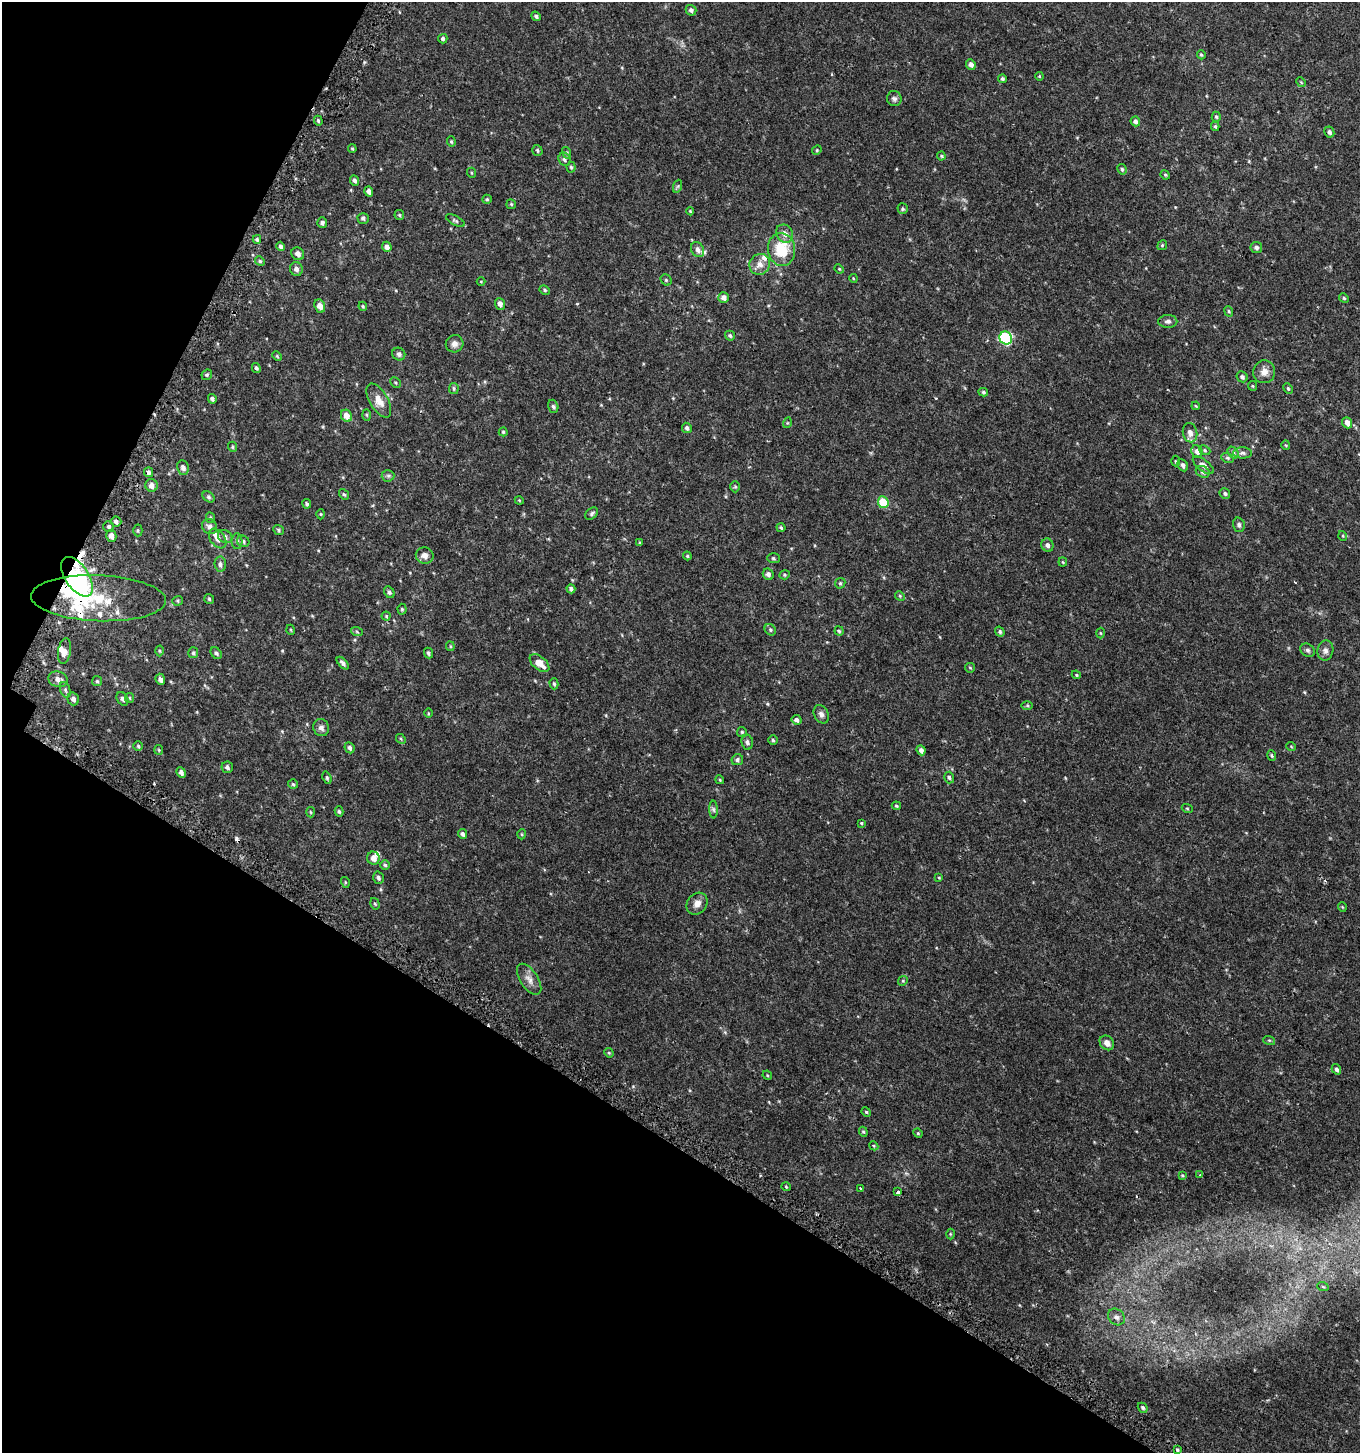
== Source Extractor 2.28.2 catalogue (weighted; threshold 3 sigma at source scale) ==
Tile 9 of 4 x 4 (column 1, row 3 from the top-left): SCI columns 321-1678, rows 1512-2962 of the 6001 x 5912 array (HDU 1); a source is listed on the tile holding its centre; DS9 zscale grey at full resolution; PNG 1362 x 1455 px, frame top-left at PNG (2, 2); each listed source drawn as its Kron ellipse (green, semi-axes under 4 px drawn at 4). Shown black and unused: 28% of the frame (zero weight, under 2 of 3 exposures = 3% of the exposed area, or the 3 px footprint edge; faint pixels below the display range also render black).
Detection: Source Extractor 2.28.2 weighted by HDU 2 'WHT'; one run over the whole footprint, this tile lists its part. Background 0.0457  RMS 0.0076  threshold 0.034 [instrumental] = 3 sigma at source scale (4.5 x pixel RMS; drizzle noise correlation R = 1.50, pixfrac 1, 0.0396/0.0396 arcsec/px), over >= 5 px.
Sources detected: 241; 3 inside a brighter object's white glare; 2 cosmic-ray / hot-pixel residue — neither listed nor drawn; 9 inside a brighter listed object's ellipse — not listed separately; the other 227 listed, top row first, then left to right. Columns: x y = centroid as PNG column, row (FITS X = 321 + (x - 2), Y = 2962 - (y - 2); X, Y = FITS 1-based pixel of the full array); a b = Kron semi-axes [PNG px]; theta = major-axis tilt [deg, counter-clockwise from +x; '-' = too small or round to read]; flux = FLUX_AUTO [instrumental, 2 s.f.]
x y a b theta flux
691 10 5 5 - 2
536 16 5 4 - 1.4
443 39 5 4 - 1.6
1201 55 5 4 - 0.8
971 65 5 4 - 2.7
1039 76 4 3 - 0.57
1002 79 4 4 - 1.2
1301 82 5 4 - 0.76
894 99 7 7 - 1.9
1216 117 5 4 - 0.99
318 121 5 4 - 1.1
1135 121 5 4 - 2.1
1215 126 4 3 - 1.1
1329 132 6 5 - 1.8
451 142 5 4 - 0.97
352 149 4 3 - 0.79
537 150 5 5 - 1.1
817 150 5 4 - 0.7
567 153 6 4 -72 0.93
941 156 4 4 - 0.79
564 159 7 5 -63 1.7
571 167 5 4 - 0.95
1122 169 5 4 - 1.2
472 173 5 3 - 0.6
1165 175 5 4 - 0.81
355 180 6 4 -66 1.7
678 186 7 4 71 1
369 191 5 4 - 2.4
487 199 5 4 - 0.87
511 204 5 5 - 0.91
903 209 5 5 - 1
690 211 4 4 - 0.73
399 215 5 5 - 0.96
363 218 5 5 - 1.6
455 221 10 4 -28 1.4
322 223 5 5 - 1.5
784 234 9 8 - 4.3
257 239 4 3 - 0.99
1162 245 5 4 - 0.83
280 246 5 4 - 1.5
387 247 5 4 - 2.8
1256 248 6 5 - 2
781 249 16 13 -84 24
697 250 8 6 -61 3.1
298 254 7 6 - 2.8
260 261 5 4 - 1.1
760 264 11 10 - 4.7
296 269 7 6 - 2.6
839 269 5 4 - 0.66
853 278 4 3 - 0.61
666 280 6 5 - 1.1
481 282 4 3 - 0.51
545 290 5 3 - 0.87
724 298 5 5 - 3.3
1344 298 5 4 - 0.94
500 304 6 5 - 3
320 306 7 5 -67 5.4
363 306 4 4 - 0.71
1229 311 5 4 - 0.99
1168 321 9 6 1 2.3
730 336 5 5 - 1.3
1006 338 7 6 - 76
455 344 9 8 - 3.1
399 354 7 6 - 1.8
277 356 5 3 - 0.72
256 368 5 3 - 1.3
1264 372 11 11 - 4.9
207 375 6 5 - 0.99
1242 377 6 5 - 1.8
395 383 6 4 -45 0.89
1252 386 5 4 - 0.76
454 388 5 5 - 1.1
1288 388 5 4 - 0.89
983 392 5 4 - 1.1
212 399 5 4 - 1.6
379 401 19 9 -60 7.7
553 406 7 5 -72 1.4
1196 406 4 3 - 0.55
366 415 5 3 - 0.76
346 416 6 5 - 5.2
787 423 5 3 - 0.59
1347 423 6 5 - 4.5
687 428 5 5 - 1.8
503 432 4 4 - 0.9
1190 433 10 7 -77 4.2
1286 445 4 4 - 0.74
232 447 5 4 - 0.91
1205 450 6 4 -24 0.96
1197 451 6 5 - 2.9
1233 453 6 4 -51 1.3
1243 453 9 5 0 2
1227 458 6 4 -21 1
1175 461 5 3 - 0.73
1183 465 6 5 - 2.2
1203 465 12 5 -38 3.7
183 468 7 6 - 2.6
148 472 5 4 - 1.7
1203 472 7 5 -27 1.8
388 476 6 6 - 1.4
152 485 6 6 - 3.8
735 487 6 5 - 0.93
1225 493 5 5 - 1.3
344 494 6 4 -51 1
208 497 7 5 -40 1.2
519 500 4 3 - 0.57
883 502 6 5 - 22
307 504 5 4 - 1.2
321 514 5 3 - 0.65
592 514 7 5 42 1.4
210 518 5 4 - 1
116 521 5 5 - 2
1239 525 7 5 -75 1.6
109 526 5 5 - 1.3
210 527 8 7 - 3.4
781 528 5 3 - 0.95
138 530 6 4 -88 0.99
279 530 6 4 -42 0.95
111 536 6 5 - 4
1343 536 5 3 - 0.59
225 537 7 6 - 1.9
218 539 11 7 -54 4.5
237 541 8 5 -88 1.8
243 541 6 5 - 1.5
640 543 4 3 - 0.71
1047 545 7 6 - 2.5
425 555 9 8 - 3.5
687 556 4 3 - 0.82
773 558 6 5 - 1
1063 562 4 4 - 0.77
220 564 7 5 -83 2
768 574 6 5 - 2.2
785 575 5 4 - 0.85
77 577 22 11 -56 66
840 583 6 5 - 1
571 589 4 3 - 1.7
389 592 6 5 - 1.4
900 596 5 4 - 0.81
98 598 68 23 -2 44
209 599 5 5 - 0.98
178 601 5 5 - 0.91
402 609 5 4 - 1
386 616 4 4 - 0.86
291 630 5 3 - 0.61
770 630 6 5 - 1.2
839 631 5 4 - 0.94
357 632 6 3 -20 0.79
1000 632 5 4 - 1.2
1100 633 5 3 - 0.59
450 646 5 4 - 0.78
1308 650 8 6 -35 1.8
1325 650 10 8 79 2.7
65 651 13 6 80 4.3
160 651 5 3 - 0.73
193 653 5 5 - 1.1
216 653 6 5 - 1.6
428 653 5 4 - 1.4
343 663 8 4 -46 1.9
539 663 11 6 -39 8.5
970 668 5 4 - 0.74
1076 675 5 4 - 0.77
58 679 10 7 -17 3.7
160 679 6 4 -66 2.7
97 681 5 5 - 1
554 684 5 4 - 1.1
65 690 8 5 -70 1.4
130 698 5 4 - 0.84
73 699 6 5 - 2.6
123 699 7 5 -59 1.9
1027 706 6 4 -1 0.86
428 713 5 3 - 0.67
821 714 9 7 -63 2.4
797 720 5 5 - 2
321 728 9 8 - 2.6
742 732 5 5 - 0.91
401 739 5 4 - 0.84
773 740 5 4 - 0.94
747 742 7 5 -82 2
138 746 5 5 - 0.97
1291 746 5 3 - 0.56
350 748 6 5 - 1.9
159 750 5 4 - 0.72
921 750 5 4 - 2.3
1272 755 5 3 - 0.86
737 760 6 5 - 1.6
227 767 6 5 - 1.8
181 772 5 4 - 2.4
949 777 6 5 - 1.5
327 778 6 4 -71 1.1
720 780 4 3 - 0.63
293 784 5 5 - 0.98
896 806 5 3 - 0.88
1187 808 5 3 - 0.64
713 810 9 4 -89 1.4
339 811 5 4 - 1
311 812 5 3 - 0.72
861 823 4 3 - 0.62
462 834 5 4 - 1.7
522 834 5 3 - 0.61
373 858 6 6 - 4.4
385 865 5 4 - 1.1
378 878 6 5 - 1.6
939 878 4 3 - 0.68
345 882 5 3 - 0.73
375 904 6 4 -71 1
697 904 12 9 52 4.6
1342 907 5 3 - 0.55
529 979 18 9 -57 4.9
903 981 5 4 - 0.89
1269 1040 6 4 -18 0.75
1107 1043 8 6 -46 4
609 1053 5 4 - 0.8
1336 1069 5 4 - 1.7
767 1075 5 4 - 0.69
866 1112 5 4 - 0.93
863 1132 5 4 - 0.81
918 1133 5 4 - 0.83
874 1146 5 3 - 0.67
1182 1175 4 3 - 0.69
1200 1175 3 3 - 0.61
786 1187 4 3 - 0.6
860 1189 3 3 - 1.1
898 1192 3 3 - 1.6
950 1234 5 3 - 0.64
1323 1287 6 3 -20 0.76
1116 1317 9 7 -43 3.2
1143 1408 5 4 - 1.3
1177 1450 3 3 - 1.9
Overlapping masked pixels (flux is a lower limit): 2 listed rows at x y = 77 577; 98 598